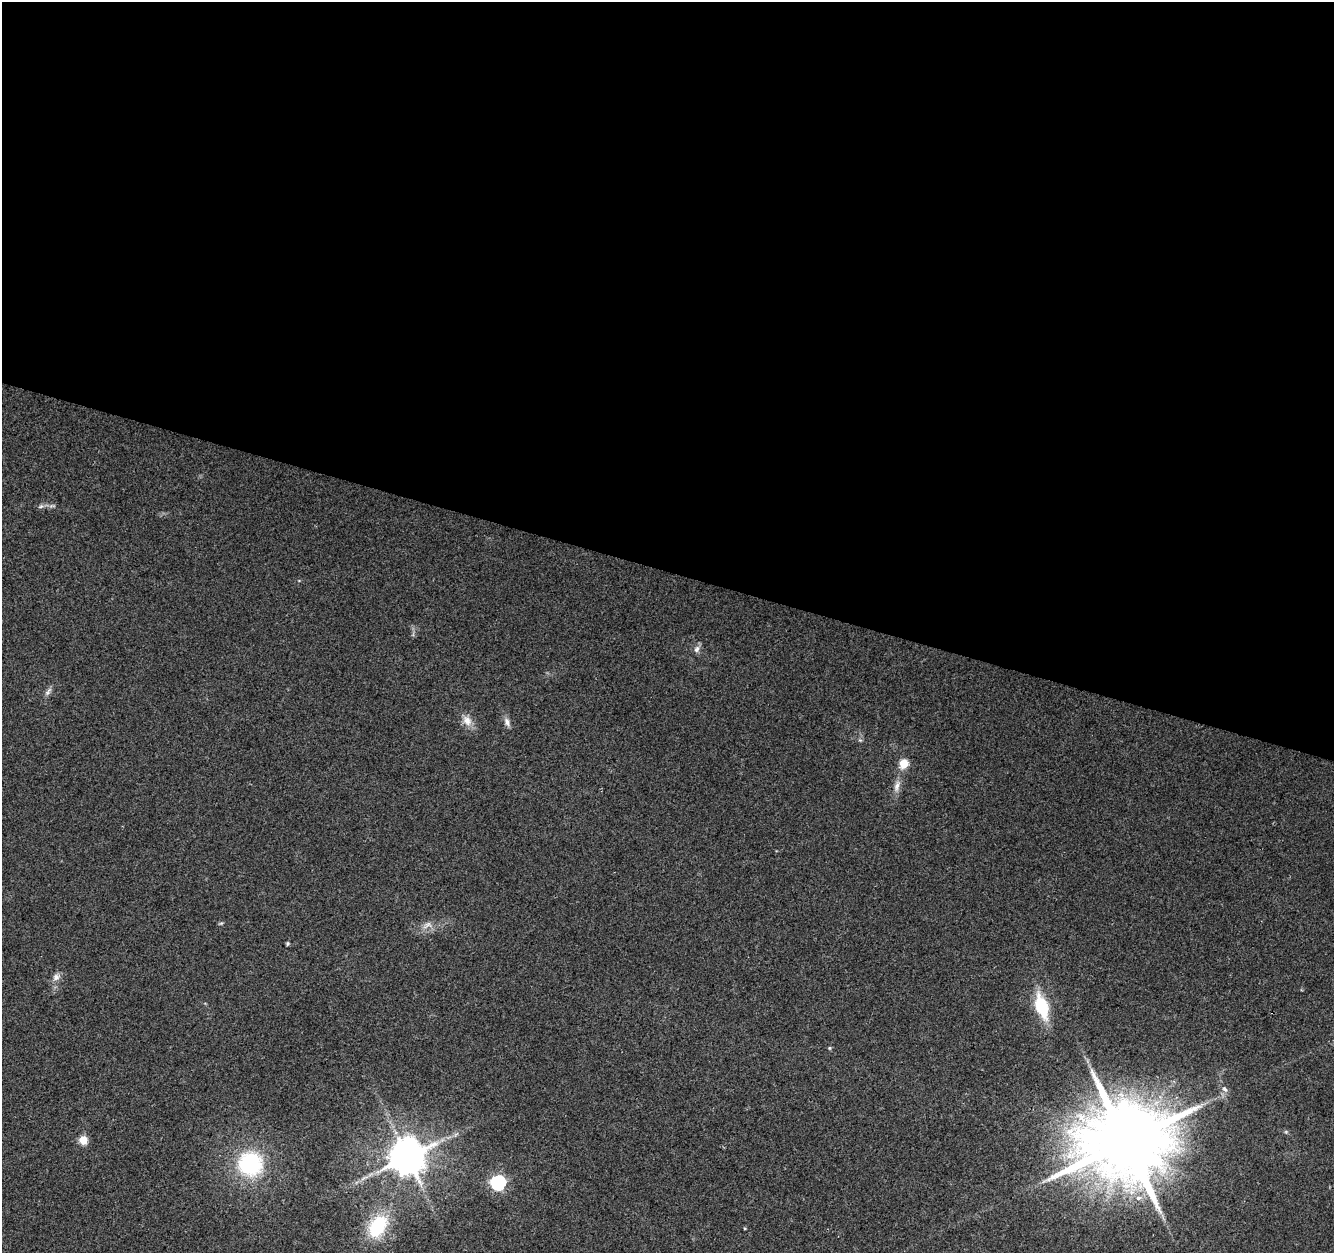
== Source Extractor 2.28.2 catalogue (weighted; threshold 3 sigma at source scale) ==
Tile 3 of 4 x 4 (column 3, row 1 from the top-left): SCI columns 2674-4005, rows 4033-5283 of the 5338 x 5499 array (HDU 1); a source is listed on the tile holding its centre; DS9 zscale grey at full resolution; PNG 1336 x 1255 px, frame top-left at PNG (2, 2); no overlay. Shown black and unused: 46% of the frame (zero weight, under 2 of 3 exposures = <1% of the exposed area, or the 3 px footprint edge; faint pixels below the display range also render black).
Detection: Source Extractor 2.28.2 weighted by HDU 2 'WHT'; one run over the whole footprint, this tile lists its part. Background 0.0384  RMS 0.0071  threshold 0.0319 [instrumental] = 3 sigma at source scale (4.5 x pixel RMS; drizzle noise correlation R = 1.50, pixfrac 1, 0.0396/0.0396 arcsec/px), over >= 5 px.
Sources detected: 24; all 24 listed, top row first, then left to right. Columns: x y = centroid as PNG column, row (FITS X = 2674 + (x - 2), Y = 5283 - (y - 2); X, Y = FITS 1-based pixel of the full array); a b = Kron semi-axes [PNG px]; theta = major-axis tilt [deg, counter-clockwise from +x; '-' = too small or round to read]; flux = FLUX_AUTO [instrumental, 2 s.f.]
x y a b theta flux
41 506 8 5 18 1.8
697 649 10 7 66 3.1
48 691 13 5 53 2.7
467 720 16 11 -56 6.8
507 722 13 7 -67 3.5
904 764 6 5 - 24
897 786 18 7 76 5.5
221 923 6 4 18 0.91
427 925 16 8 29 5.4
287 943 4 4 - 1.1
56 977 10 9 - 3.8
1042 1006 23 11 -73 38
829 1048 5 4 - 0.91
1225 1089 10 6 -51 2.5
1286 1132 6 4 0 1
83 1140 5 5 - 24
1126 1141 24 21 42 12000
407 1157 10 10 - 2000
250 1164 26 26 - 69
364 1178 13 3 32 3
498 1182 6 6 - 160
1138 1198 6 5 - 2.5
378 1226 28 18 59 44
744 1228 4 3 - 0.61